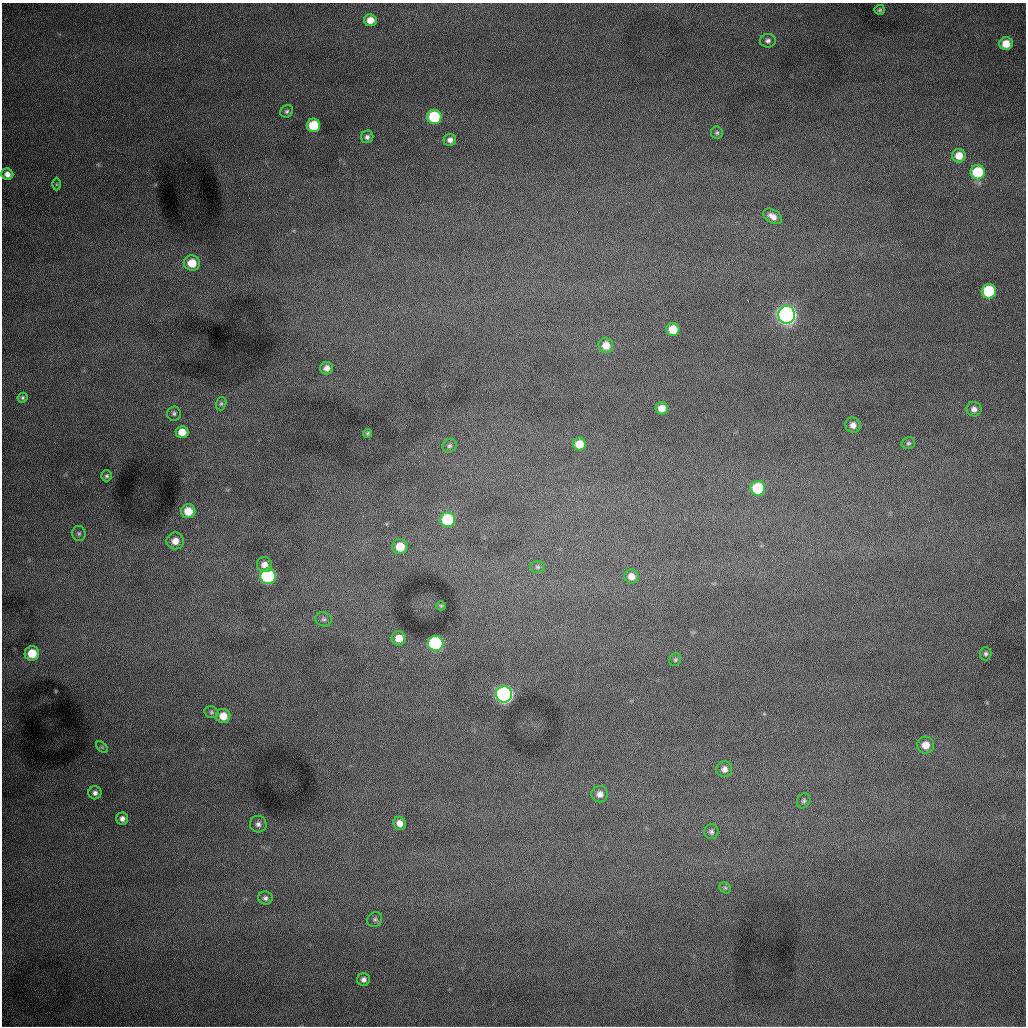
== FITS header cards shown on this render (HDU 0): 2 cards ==
NAXIS1  =                 1024 /fastest changing axis
NAXIS2  =                 1024 /next to fastest changing axis

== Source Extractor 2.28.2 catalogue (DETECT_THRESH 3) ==
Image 1024 x 1024 px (HDU 0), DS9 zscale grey, 1 PNG px = 1 image px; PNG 1028 x 1028 px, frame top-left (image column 1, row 1024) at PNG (2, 3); each listed source drawn as its Kron ellipse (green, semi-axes under 4 px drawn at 4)
Background 1010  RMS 13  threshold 38.1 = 3 sigma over >= 5 px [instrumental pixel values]
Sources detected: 67; all 67 listed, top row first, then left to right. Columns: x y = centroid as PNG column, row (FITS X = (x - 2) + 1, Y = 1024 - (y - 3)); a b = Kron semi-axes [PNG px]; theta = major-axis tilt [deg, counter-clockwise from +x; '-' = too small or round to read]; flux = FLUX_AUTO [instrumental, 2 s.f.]
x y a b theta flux
880 10 5 5 - 1500
370 20 6 6 - 8500
768 41 8 6 0 2900
1006 44 6 6 - 12000
287 111 7 6 - 1900
434 117 7 7 - 59000
313 125 7 6 - 33000
717 133 6 6 - 1600
367 137 6 6 - 2500
450 140 6 6 - 3800
959 156 7 7 - 11000
978 172 7 7 - 41000
7 174 6 5 - 4800
56 184 6 4 90 1100
773 216 10 6 -32 5900
192 263 8 7 - 18000
989 291 7 7 - 59000
787 315 9 8 - 740000
673 329 6 6 - 18000
606 345 7 7 - 10000
327 368 6 6 - 4900
22 398 5 4 - 1500
221 404 7 5 73 1500
662 408 6 6 - 8600
974 409 7 7 - 4100
174 413 7 7 - 2200
853 425 8 7 - 5100
182 432 6 6 - 12000
368 433 4 4 - 1300
908 443 7 6 - 1800
579 444 6 6 - 14000
450 446 7 6 - 2200
107 476 5 5 - 1700
758 488 7 7 - 50000
188 511 7 7 - 15000
447 520 7 7 - 51000
79 533 7 6 - 2200
175 541 9 8 - 8800
400 547 7 7 - 18000
264 565 8 7 - 6300
537 567 7 5 -2 1800
268 576 7 7 - 190000
631 576 7 7 - 6500
441 606 5 4 - 1100
324 619 8 7 - 2600
399 638 7 7 - 9900
436 643 8 7 - 150000
32 653 7 7 - 20000
986 654 7 6 - 2000
675 660 7 5 59 1400
504 694 8 8 - 450000
211 712 7 5 -14 1800
223 716 7 7 - 11000
926 745 8 8 - 8900
102 747 7 4 -45 1300
724 769 8 8 - 4400
95 793 6 6 - 3200
600 794 8 8 - 5100
804 801 8 6 62 2000
122 819 6 6 - 3400
400 823 6 6 - 5900
258 824 8 8 - 3700
711 832 7 7 - 2300
725 888 6 5 - 1300
265 898 7 6 - 2600
375 919 8 7 - 2300
363 980 6 6 - 3300